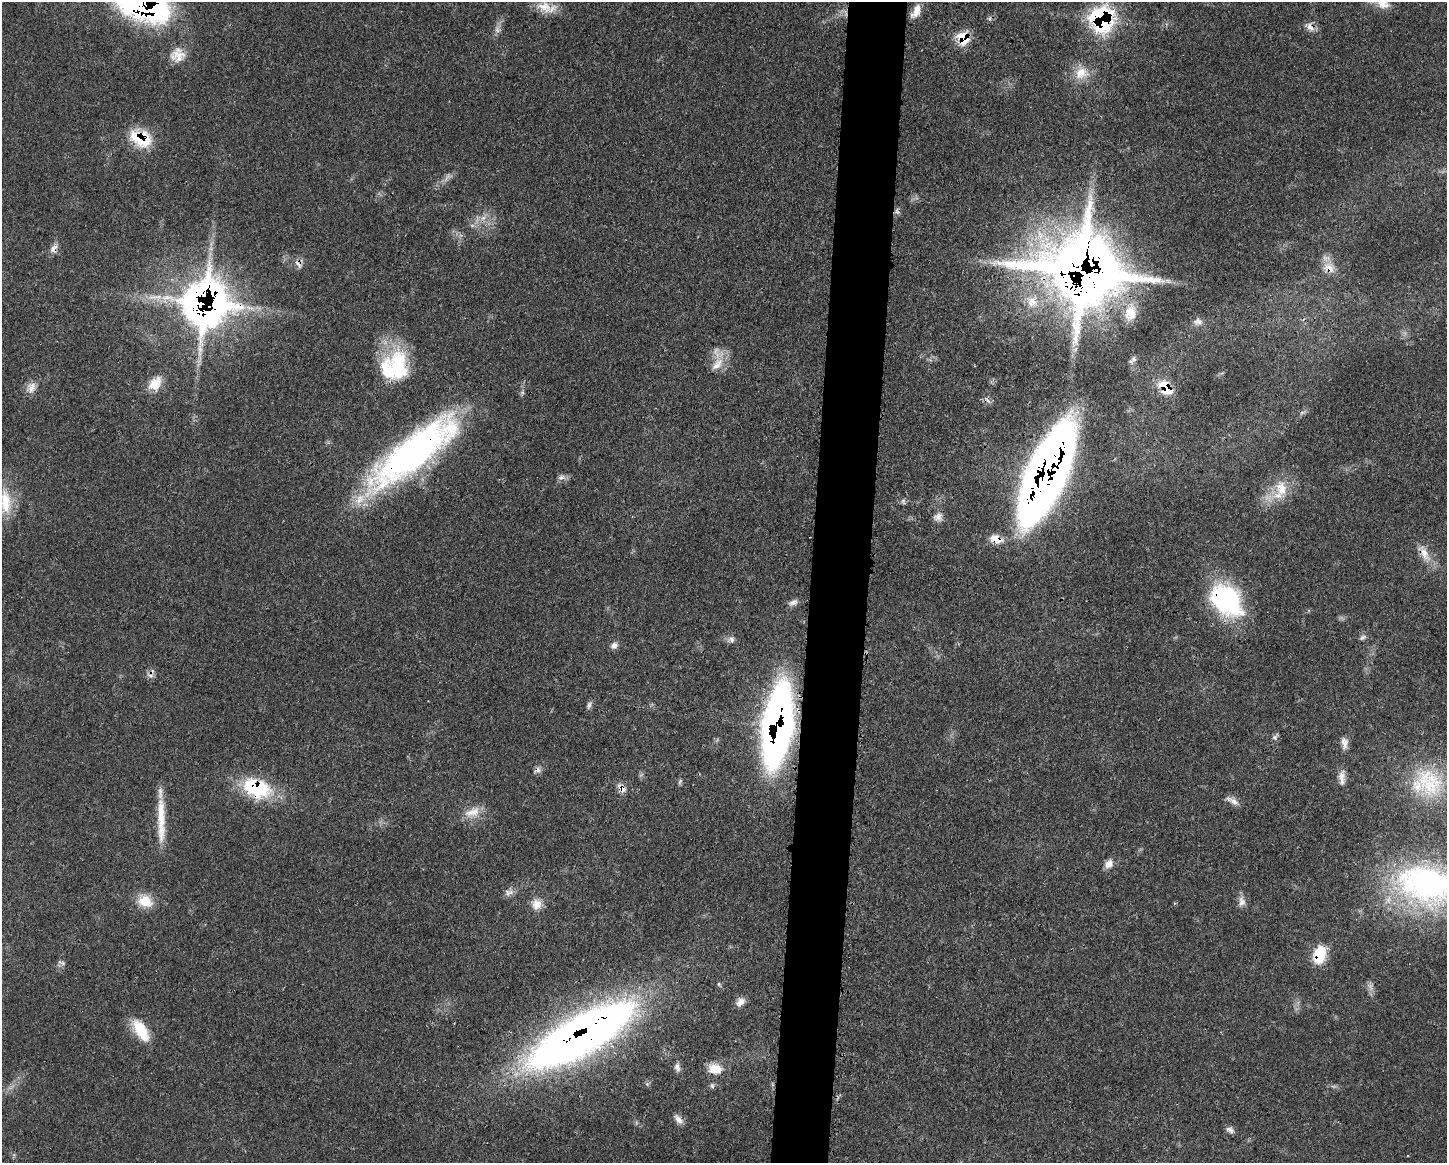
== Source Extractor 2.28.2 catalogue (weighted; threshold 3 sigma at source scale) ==
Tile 5 of 3 x 4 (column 2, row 2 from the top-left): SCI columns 1561-3005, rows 2328-3488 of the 4688 x 4663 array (HDU 1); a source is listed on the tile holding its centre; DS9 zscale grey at full resolution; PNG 1449 x 1165 px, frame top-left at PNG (2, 2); no overlay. Shown black and unused: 4% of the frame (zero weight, under 3 of 4 exposures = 2% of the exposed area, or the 3 px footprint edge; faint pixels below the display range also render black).
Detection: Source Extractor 2.28.2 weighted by HDU 2 'WHT'; one run over the whole footprint, this tile lists its part. Background 0.0546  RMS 0.0033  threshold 0.0147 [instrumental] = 3 sigma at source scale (4.5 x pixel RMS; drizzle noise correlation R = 1.50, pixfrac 1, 0.05/0.05 arcsec/px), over >= 5 px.
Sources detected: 76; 2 too faint to see at this stretch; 3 cosmic-ray / hot-pixel residue — not listed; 2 inside a brighter listed object's ellipse — not listed separately; the other 69 listed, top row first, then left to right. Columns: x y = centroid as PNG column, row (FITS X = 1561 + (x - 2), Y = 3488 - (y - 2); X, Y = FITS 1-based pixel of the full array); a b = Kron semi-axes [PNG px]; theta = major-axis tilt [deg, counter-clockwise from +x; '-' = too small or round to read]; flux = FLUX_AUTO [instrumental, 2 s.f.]
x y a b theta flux
142 3 58 31 -26 110
1382 3 23 13 -26 4.8
546 7 28 12 -12 5.4
916 11 18 8 61 3.7
989 19 6 5 - 0.67
1102 19 24 21 -83 43
1310 27 14 8 -50 2.2
963 38 16 14 -68 8
177 55 20 18 25 5
1081 73 21 16 19 6.3
139 139 30 16 -26 13
897 211 9 6 -61 0.91
53 249 12 9 61 2
298 264 14 6 -52 1.7
1329 268 18 12 -40 4
1082 271 26 22 -15 3100
1032 302 17 16 - 6.4
205 304 28 26 82 280
1130 313 24 16 79 7.6
1198 322 13 10 2 1.9
1134 359 9 8 - 1.2
717 364 23 12 51 5.4
397 367 42 25 83 26
155 384 20 13 51 5.7
32 387 15 11 78 2.8
1165 388 19 12 -51 8.8
414 452 112 31 39 130
1046 474 73 22 66 670
562 477 11 6 2 1.4
1281 488 23 15 -84 7.8
903 501 8 6 -75 0.78
5 502 39 15 -85 11
938 517 12 11 - 2.2
996 539 15 10 -21 4.4
1424 553 27 11 -62 4.9
1226 600 40 27 -44 44
793 602 14 8 26 1.7
1363 637 10 5 30 0.89
732 639 9 7 -58 1.3
614 645 9 9 - 1.6
589 705 11 5 79 0.96
777 726 51 17 83 290
1275 737 8 7 - 0.9
1344 743 15 8 -89 2.2
1342 777 22 7 89 2.7
680 781 8 4 64 0.61
1431 784 42 34 67 27
257 788 35 21 -21 22
622 788 14 8 -46 2.5
1234 802 15 8 -46 2.2
472 812 25 12 18 5.2
161 820 60 8 -89 9.8
1109 864 11 9 64 2.4
1427 884 77 50 -15 93
509 892 12 9 7 1.7
145 901 20 15 -23 6.4
1242 901 15 9 -86 2.2
536 904 14 13 - 3.5
1319 955 19 12 74 11
719 984 6 4 -72 0.45
1370 986 13 7 -62 1.5
740 1002 12 8 43 2.2
141 1030 30 13 -57 10
581 1035 96 28 30 360
677 1067 12 6 -76 1.4
715 1069 16 12 0 5.3
712 1086 7 6 - 0.72
678 1119 13 7 -50 2.1
1230 1130 11 7 -39 1.4
Overlapping masked pixels (flux is a lower limit): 21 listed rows (the first 20) at x y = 142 3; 1102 19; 1310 27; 963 38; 139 139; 53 249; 298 264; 1329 268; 1082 271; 205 304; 1165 388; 414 452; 1046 474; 996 539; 1424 553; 1226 600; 777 726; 257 788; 622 788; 1319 955
Isophote crosses this tile's border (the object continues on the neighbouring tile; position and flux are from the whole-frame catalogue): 3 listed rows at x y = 142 3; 1382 3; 1427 884